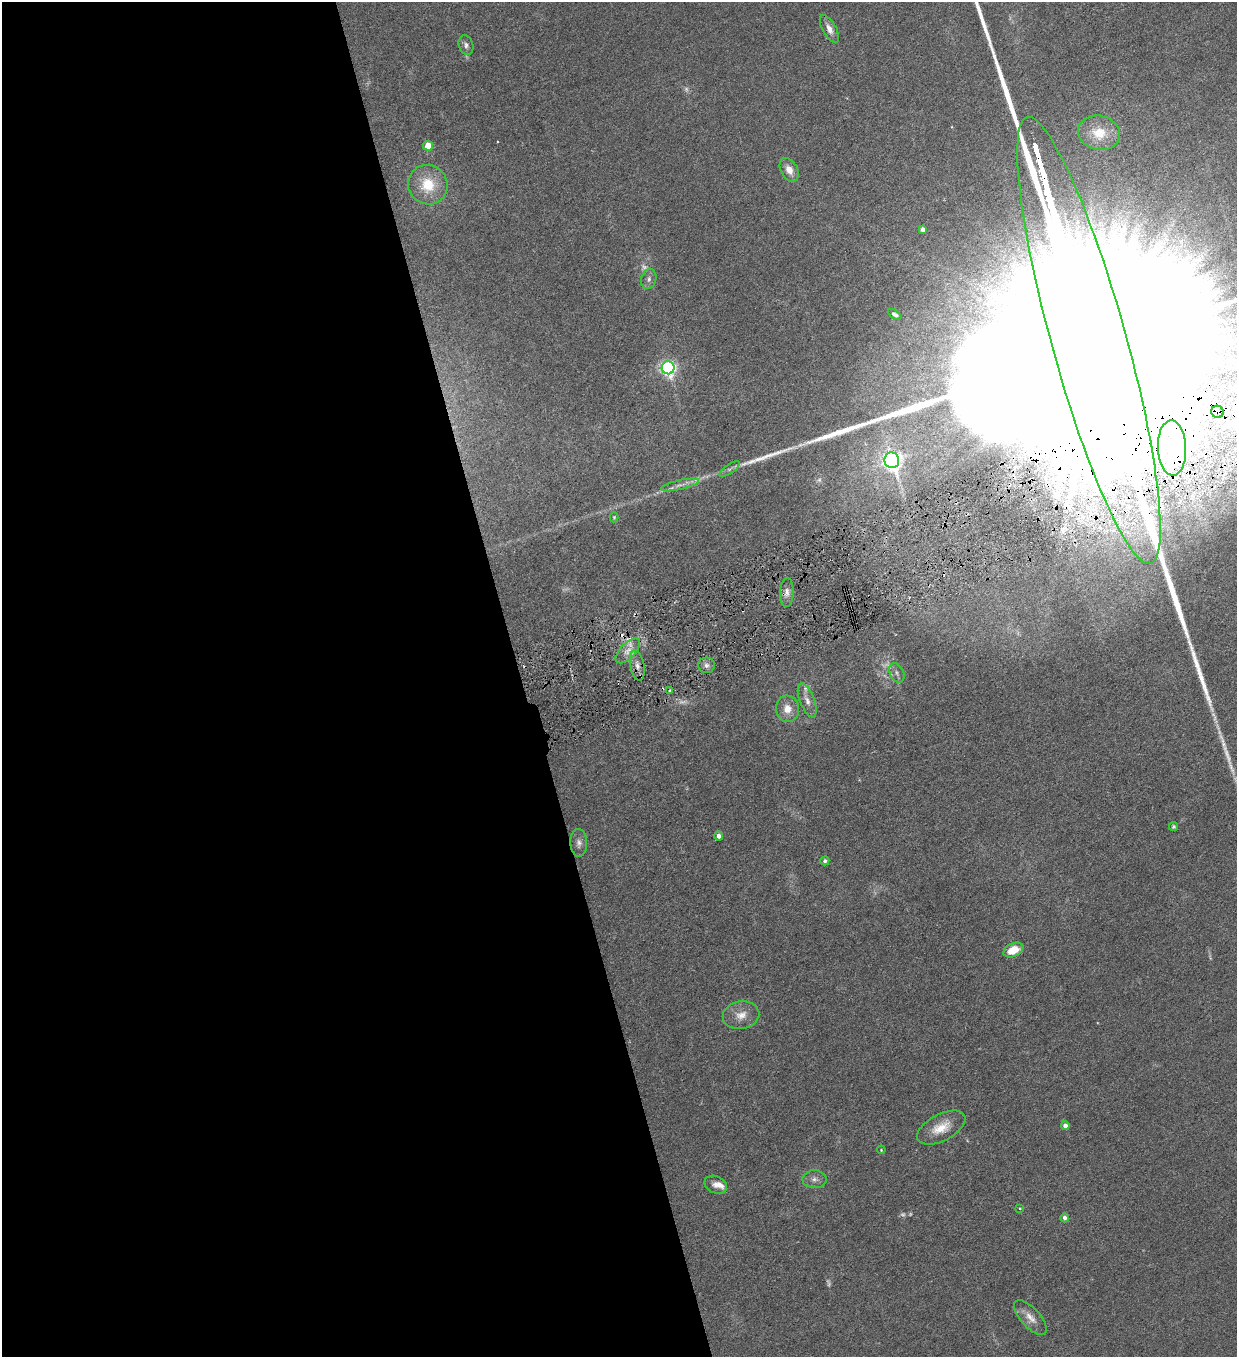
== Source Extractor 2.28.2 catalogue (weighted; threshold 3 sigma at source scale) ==
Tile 9 of 4 x 4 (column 1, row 3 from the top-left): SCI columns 281-1515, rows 1356-2710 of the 5372 x 5421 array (HDU 1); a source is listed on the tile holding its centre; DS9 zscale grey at full resolution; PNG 1239 x 1359 px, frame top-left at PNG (2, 2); each listed source drawn as its Kron ellipse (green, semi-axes under 4 px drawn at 4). Shown black and unused: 42% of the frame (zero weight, under 3 of 6 exposures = <1% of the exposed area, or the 3 px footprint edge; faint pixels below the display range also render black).
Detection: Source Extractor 2.28.2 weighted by HDU 2 'WHT'; one run over the whole footprint, this tile lists its part. Background 0.0136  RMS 0.0032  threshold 0.0131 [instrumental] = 3 sigma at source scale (4.09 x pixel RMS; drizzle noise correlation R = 1.36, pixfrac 0.8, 0.05/0.05 arcsec/px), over >= 5 px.
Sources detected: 63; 10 too faint to see at this stretch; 4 inside a brighter object's white glare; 6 cosmic-ray / hot-pixel residue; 1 long thin detection or spike segment (spike, bleed or trail) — neither listed nor drawn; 3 inside a brighter listed object's ellipse — not listed separately; the other 39 listed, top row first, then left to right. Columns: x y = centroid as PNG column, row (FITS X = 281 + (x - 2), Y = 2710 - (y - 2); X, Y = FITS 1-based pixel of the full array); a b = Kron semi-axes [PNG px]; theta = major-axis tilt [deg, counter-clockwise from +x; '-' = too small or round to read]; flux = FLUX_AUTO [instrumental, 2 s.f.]
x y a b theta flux
829 29 15 6 -61 2
466 45 10 7 -70 1
1099 133 21 17 -13 7.5
428 146 5 5 - 6.3
789 170 13 8 -60 2.8
428 185 20 19 - 9.5
922 229 4 4 - 1.4
649 279 10 7 74 1.2
895 314 8 4 -32 0.94
1089 340 232 37 -75 210000
668 368 6 6 - 86
1217 412 6 6 - 0.86
1172 448 28 14 -88 10
892 460 8 7 - 160
730 469 12 4 35 0.86
680 485 19 5 13 1.7
614 517 5 4 - 0.34
787 593 14 7 88 1.8
628 651 15 7 45 2.5
637 665 15 7 -79 2.2
707 665 8 8 - 1.2
897 673 10 7 -63 1.2
670 690 4 2 - 0.27
807 700 18 7 -69 2
787 709 13 11 -83 3.4
1173 827 4 4 - 0.44
719 836 4 4 - 1.4
579 843 14 8 -89 1.5
825 861 4 4 - 0.77
1013 950 10 6 24 5.4
741 1015 18 14 10 3.7
1065 1125 4 4 - 1.4
941 1128 26 13 28 5.6
881 1150 4 3 - 0.25
814 1179 12 9 0 1.6
716 1185 12 8 -23 1.9
1019 1208 4 3 - 0.26
1065 1218 4 4 - 1.2
1030 1318 22 9 -47 2.8
Overlapping masked pixels (flux is a lower limit): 3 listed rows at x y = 1089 340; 1217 412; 637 665
Isophote crosses this tile's border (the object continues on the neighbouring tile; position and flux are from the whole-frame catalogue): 1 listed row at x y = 1089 340